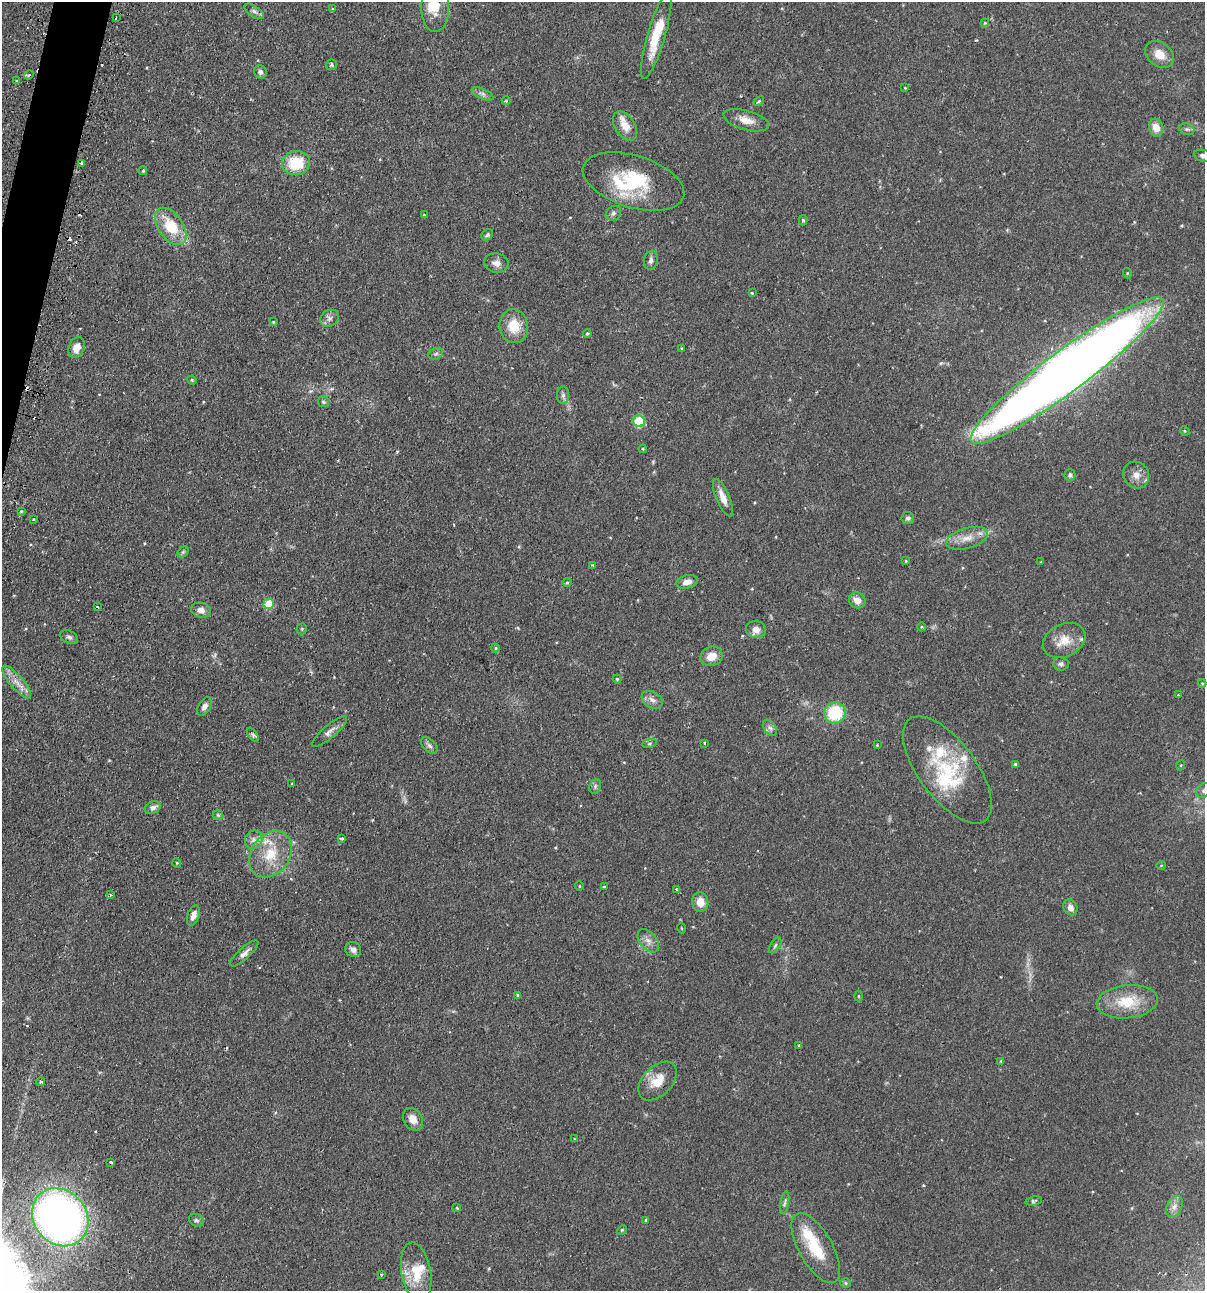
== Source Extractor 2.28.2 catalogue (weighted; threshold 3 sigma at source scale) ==
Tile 11 of 4 x 4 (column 3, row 3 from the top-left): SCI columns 2562-3764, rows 1324-2612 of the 5246 x 5226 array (HDU 1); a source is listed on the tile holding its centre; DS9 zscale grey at full resolution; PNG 1207 x 1293 px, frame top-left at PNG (2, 2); each listed source drawn as its Kron ellipse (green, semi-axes under 4 px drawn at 4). Shown black and unused: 1% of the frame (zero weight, under 2 of 3 exposures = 4% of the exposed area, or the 3 px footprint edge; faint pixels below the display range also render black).
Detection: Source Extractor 2.28.2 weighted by HDU 2 'WHT'; one run over the whole footprint, this tile lists its part. Background 0.089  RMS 0.0054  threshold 0.0243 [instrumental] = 3 sigma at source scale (4.5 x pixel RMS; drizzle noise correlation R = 1.50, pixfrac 1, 0.05/0.05 arcsec/px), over >= 5 px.
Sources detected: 151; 1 too faint to see at this stretch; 2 inside a brighter object's white glare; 6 cosmic-ray / hot-pixel residue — neither listed nor drawn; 9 inside a brighter listed object's ellipse — not listed separately; the other 133 listed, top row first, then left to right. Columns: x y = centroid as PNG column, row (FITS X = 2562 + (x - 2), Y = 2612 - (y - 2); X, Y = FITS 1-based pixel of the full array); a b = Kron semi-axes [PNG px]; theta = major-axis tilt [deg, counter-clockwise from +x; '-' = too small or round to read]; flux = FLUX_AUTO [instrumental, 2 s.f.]
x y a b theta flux
435 7 24 14 90 10
333 9 4 3 - 0.59
254 11 11 5 -34 1.7
116 18 2 2 - 0.43
985 23 4 4 - 0.52
656 35 45 9 74 18
1160 54 16 11 -39 6.9
332 65 5 5 - 0.8
260 72 7 6 - 1.6
29 75 5 3 - 0.67
16 81 3 3 - 1.5
905 88 4 3 - 0.4
482 94 11 5 -23 1.7
506 101 4 4 - 0.59
759 101 6 4 38 0.72
746 120 23 9 -16 5.7
625 126 16 10 -57 6.6
1156 128 9 7 -70 6.2
1187 129 8 5 -19 1.1
1203 156 9 6 -14 2.1
81 163 3 3 - 0.52
296 163 14 12 10 19
143 171 4 3 - 0.67
633 181 52 26 -17 33
613 213 8 6 36 1.5
424 215 3 3 - 0.42
803 220 5 4 - 0.84
171 226 21 12 -55 18
487 235 6 5 - 1.2
651 260 10 7 80 2
496 263 12 9 -12 3.3
1127 273 5 3 - 0.5
752 293 3 3 - 0.71
329 318 10 8 36 2.2
273 322 4 4 - 0.61
514 326 17 14 -82 11
587 334 4 3 - 0.69
77 348 10 8 70 5.5
682 348 4 3 - 0.55
436 354 7 5 22 1.1
1067 370 119 20 37 990
192 380 5 4 - 0.57
563 395 9 6 90 1.6
323 402 5 5 - 1
639 421 6 5 - 28
1185 431 5 4 - 0.6
643 449 4 4 - 0.54
1070 475 6 5 - 1.2
1136 475 14 12 -54 4.7
723 498 20 6 -67 5.2
21 511 4 3 - 0.51
908 518 6 6 - 1.3
33 519 3 3 - 0.44
967 538 21 10 17 7.1
183 552 6 5 - 0.89
906 561 4 3 - 0.53
1041 562 4 2 - 0.35
593 565 3 3 - 2.3
567 582 5 4 - 0.64
687 582 11 6 14 3.5
857 600 8 7 - 3.8
269 604 5 5 - 16
97 607 4 3 - 0.53
201 610 10 7 -10 3.4
921 627 4 3 - 0.47
302 629 5 5 - 0.68
756 630 10 8 -8 3.7
69 637 9 6 -30 1.5
1064 640 22 16 27 9.1
496 648 4 4 - 0.66
711 656 11 9 22 5.9
1061 664 8 6 -6 1.5
617 679 4 4 - 0.65
17 682 21 6 -49 5
1202 683 4 4 - 0.58
1178 695 3 3 - 0.57
652 700 11 8 -32 2.7
204 707 10 6 60 2.3
835 713 11 10 - 24
770 728 9 6 -53 1.7
330 732 22 6 40 2.9
253 735 8 4 -54 0.91
649 743 7 4 9 0.9
704 743 3 2 - 0.44
877 745 3 3 - 0.38
429 746 10 6 -44 1.7
1015 764 4 3 - 0.71
1181 765 5 3 - 0.5
947 770 63 28 -53 41
292 784 3 3 - 0.5
595 786 7 5 71 1.2
1204 791 8 6 42 1.5
153 808 8 6 23 2.1
218 815 5 5 - 0.76
341 838 4 3 - 1.2
254 840 9 8 - 2.8
271 854 25 19 54 17
177 863 5 3 - 0.39
1161 865 5 3 - 0.43
579 886 5 3 - 0.43
604 887 3 3 - 1.1
677 890 4 3 - 1.2
111 895 3 3 - 0.63
700 902 10 8 -84 5.8
1070 907 8 6 -61 3.1
193 915 11 5 71 3.3
681 928 5 3 - 0.41
648 941 13 8 -49 3.3
775 945 9 4 56 1.1
353 950 8 7 - 2.2
244 953 18 6 42 2.9
518 995 4 4 - 1.3
858 996 5 3 - 0.5
1127 1002 30 16 5 18
799 1045 3 3 - 0.66
1001 1061 4 4 - 0.58
658 1081 23 14 46 10
41 1082 4 3 - 0.88
413 1119 12 9 -58 4.9
574 1139 4 3 - 0.36
110 1162 3 3 - 2
1034 1201 8 4 12 1
785 1203 11 3 79 1.2
1174 1207 11 7 62 2.8
457 1208 4 3 - 0.51
60 1217 31 26 -50 310
196 1220 8 6 -30 1.2
646 1220 3 3 - 1.4
622 1230 5 4 - 0.54
816 1248 39 17 -61 20
416 1272 30 14 -80 14
381 1274 3 3 - 0.84
846 1283 5 5 - 0.76
Overlapping masked pixels (flux is a lower limit): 1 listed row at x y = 1067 370
Isophote crosses this tile's border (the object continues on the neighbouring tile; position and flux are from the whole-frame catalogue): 4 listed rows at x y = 435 7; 1203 156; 1067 370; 1204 791